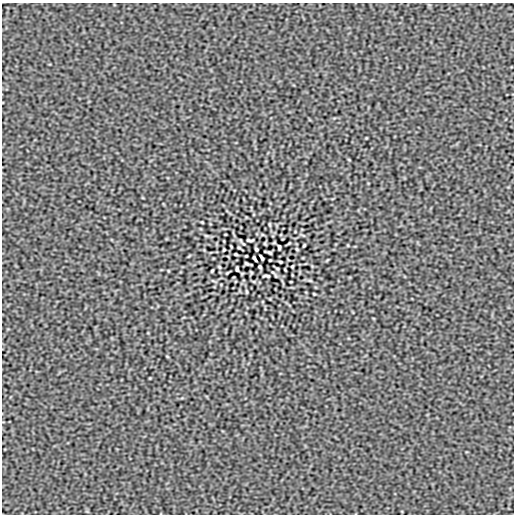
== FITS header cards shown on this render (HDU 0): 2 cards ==
NAXIS1  =                  512
NAXIS2  =                  512

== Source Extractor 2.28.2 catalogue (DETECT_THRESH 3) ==
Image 512 x 512 px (HDU 0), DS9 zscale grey, 1 PNG px = 1 image px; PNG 516 x 516 px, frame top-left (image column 1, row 512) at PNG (2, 3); no overlay
Background -1.46e-08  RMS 1.2e-05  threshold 3.66e-05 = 3 sigma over >= 5 px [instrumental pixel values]
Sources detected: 30; all 30 listed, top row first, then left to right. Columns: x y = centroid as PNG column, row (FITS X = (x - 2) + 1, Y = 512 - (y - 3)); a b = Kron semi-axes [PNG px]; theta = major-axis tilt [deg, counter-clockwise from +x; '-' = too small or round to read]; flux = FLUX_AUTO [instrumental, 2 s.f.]
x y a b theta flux
349 160 4 2 - 5.9e-04
202 222 3 2 - 6.0e-04
270 224 6 3 -81 7.8e-04
250 240 7 3 -2 1.2e-03
289 243 3 2 - 6.2e-04
304 245 3 2 - 8.4e-04
279 247 5 3 - 1.2e-03
239 248 4 2 - 7.3e-04
256 249 4 3 - 1.0e-03
297 249 3 2 - 7.3e-04
224 250 3 2 - 7.3e-04
269 252 7 2 -15 1.1e-03
236 254 3 2 - 8.9e-04
254 258 6 3 -61 1.3e-03
262 258 6 3 -61 1.3e-03
270 260 3 2 - 6.1e-04
280 262 3 2 - 8.9e-04
247 264 7 2 -15 1.1e-03
292 266 3 2 - 7.3e-04
219 267 3 2 - 7.3e-04
260 267 4 3 - 1.0e-03
277 268 4 2 - 7.3e-04
237 269 5 3 - 1.2e-03
212 271 3 2 - 8.4e-04
273 272 11 2 -35 1.2e-03
266 276 7 3 -2 1.2e-03
310 280 6 4 -19 9.4e-04
246 292 6 3 -81 7.8e-04
314 294 3 2 - 6.0e-04
167 356 4 2 - 5.9e-04